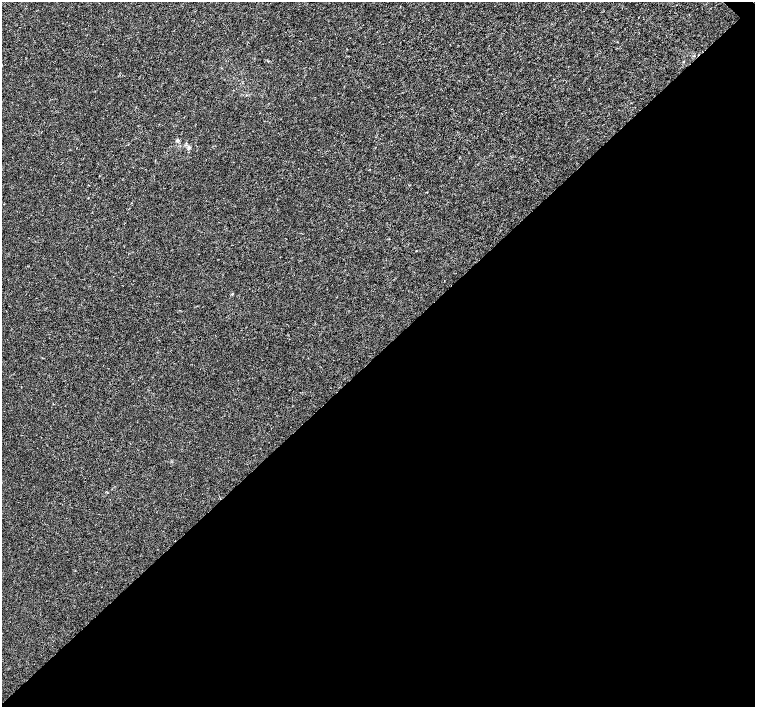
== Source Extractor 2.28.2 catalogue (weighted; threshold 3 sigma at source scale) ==
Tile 15 of 4 x 4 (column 3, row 4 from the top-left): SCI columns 3016-4521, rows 222-1631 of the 6026 x 6016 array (HDU 1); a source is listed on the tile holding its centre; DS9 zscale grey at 2 x 2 block average (1 PNG px = mean of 2 x 2 image px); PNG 757 x 709 px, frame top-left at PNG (2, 2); no overlay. Shown black and unused: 50% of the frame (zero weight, under 3 of 4 exposures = <1% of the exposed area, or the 3 px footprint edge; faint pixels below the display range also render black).
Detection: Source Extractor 2.28.2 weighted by HDU 2 'WHT'; one run over the whole footprint, this tile lists its part. Background -4.64e-05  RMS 0.0017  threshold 0.00754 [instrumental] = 3 sigma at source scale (4.5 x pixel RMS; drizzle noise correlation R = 1.50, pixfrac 1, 0.0396/0.0396 arcsec/px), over >= 5 px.
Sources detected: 5; all 5 listed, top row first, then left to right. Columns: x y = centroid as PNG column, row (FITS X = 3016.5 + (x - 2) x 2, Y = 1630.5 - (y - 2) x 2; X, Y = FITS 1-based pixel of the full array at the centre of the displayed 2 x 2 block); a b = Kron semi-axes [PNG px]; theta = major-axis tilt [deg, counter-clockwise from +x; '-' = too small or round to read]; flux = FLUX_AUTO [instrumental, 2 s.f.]
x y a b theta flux
268 61 3 2 - 0.19
177 140 4 2 - 0.38
188 147 3 2 - 0.4
416 251 2 2 - 0.15
232 294 3 2 - 0.25